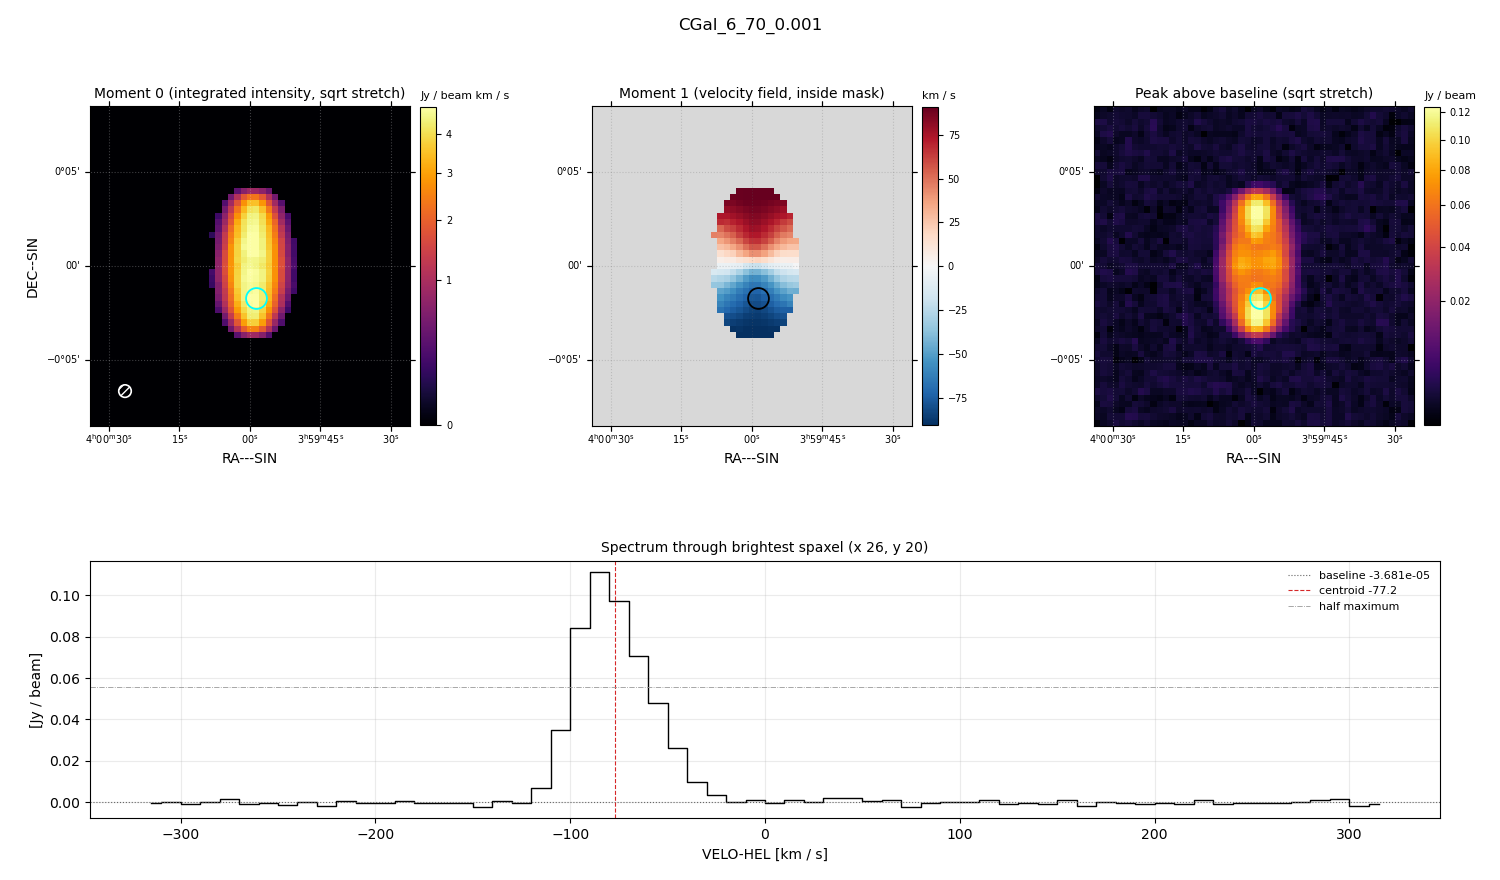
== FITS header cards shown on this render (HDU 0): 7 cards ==
OBJECT  = 'CGal_6_70_0.001'
BUNIT   = 'JY/BEAM '           /
CTYPE1  = 'RA---SIN'           /
CTYPE2  = 'DEC--SIN'           /
CTYPE3  = 'VELO-HEL'           /
NAXIS3  =                   64 / length of data axis 3
CUNIT3  = 'km/s    '           /

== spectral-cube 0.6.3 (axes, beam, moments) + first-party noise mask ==
SpectralCube HDU 0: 64 channels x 51 x 51 spaxels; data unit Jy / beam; figure title: CGal_6_70_0.001
Units: BUNIT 'JY/BEAM' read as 'Jy/beam' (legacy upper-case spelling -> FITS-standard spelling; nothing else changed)
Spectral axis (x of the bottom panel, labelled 'VELO-HEL [km / s]'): -315 .. 315 km / s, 64 channels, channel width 10 km / s
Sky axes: RA---SIN/DEC--SIN; field 17' x 17' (20 arcsec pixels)
Beam (drawn as the hatched ellipse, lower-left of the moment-0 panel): BMAJ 40 arcsec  BMIN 40 arcsec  BPA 0 deg
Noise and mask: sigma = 1.0e-03 Jy / beam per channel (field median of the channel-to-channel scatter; agrees with the line-free scatter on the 2328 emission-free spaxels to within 1%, no correlation factor applied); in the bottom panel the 55 channels outside the line scatter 1.0e-03 Jy / beam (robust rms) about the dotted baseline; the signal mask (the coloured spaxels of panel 2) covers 10% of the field
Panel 1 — Moment 0 (line voxels x channel width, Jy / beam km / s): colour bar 0 .. 4.79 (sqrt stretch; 0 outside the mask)
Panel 2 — Moment 1 (intensity-weighted velocity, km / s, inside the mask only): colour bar -91 .. 91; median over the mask -5
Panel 3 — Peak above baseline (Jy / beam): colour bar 0.00148 .. 0.124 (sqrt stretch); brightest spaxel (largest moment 0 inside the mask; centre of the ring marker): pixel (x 26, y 20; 0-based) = FK5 03h59m58s -00d01m40s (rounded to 2 s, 20 arcsec steps: no finer than the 20 arcsec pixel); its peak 0.111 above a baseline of -3.681e-05
Panel 4 — spectrum at that spaxel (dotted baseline -3.681e-05 Jy / beam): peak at -85 km / s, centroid -77.2 km / s (red dashed line; intensity-weighted over the run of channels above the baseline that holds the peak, -120 .. -20 km / s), W50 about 40 km / s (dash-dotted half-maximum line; edge to edge of the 4 channels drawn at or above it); detected line -120 .. -30 km / s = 9 of 64 channels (14%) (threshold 4 sigma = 0.004 Jy / beam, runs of >= 3 channels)